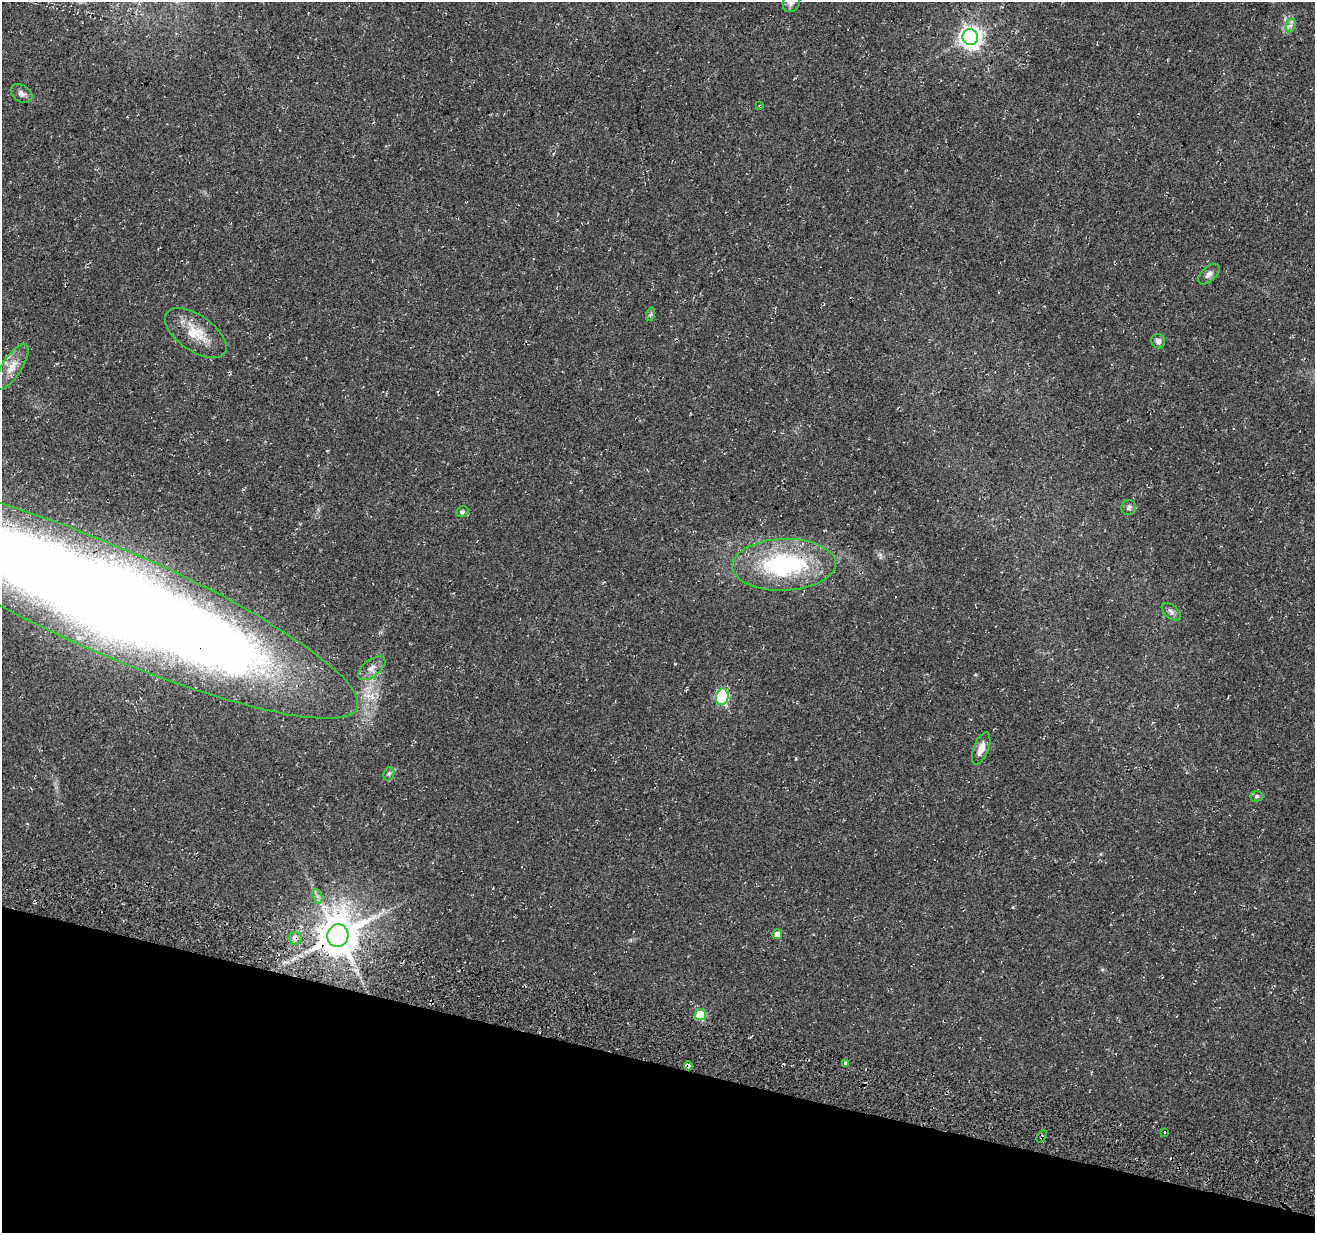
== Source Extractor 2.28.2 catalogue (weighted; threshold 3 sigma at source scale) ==
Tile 15 of 4 x 4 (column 3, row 4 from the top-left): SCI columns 2651-3963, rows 338-1568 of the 5293 x 5537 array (HDU 1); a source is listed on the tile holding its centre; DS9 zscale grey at full resolution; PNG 1317 x 1235 px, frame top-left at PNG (2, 2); each listed source drawn as its Kron ellipse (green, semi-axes under 4 px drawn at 4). Shown black and unused: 14% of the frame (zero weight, under 3 of 4 exposures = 4% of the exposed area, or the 3 px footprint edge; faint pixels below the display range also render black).
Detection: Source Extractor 2.28.2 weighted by HDU 2 'WHT'; one run over the whole footprint, this tile lists its part. Background 0.0438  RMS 0.0068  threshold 0.0307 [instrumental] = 3 sigma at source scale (4.5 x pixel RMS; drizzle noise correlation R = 1.50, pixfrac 1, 0.0396/0.0396 arcsec/px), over >= 5 px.
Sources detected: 33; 2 inside a brighter object's white glare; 1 cosmic-ray / hot-pixel residue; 1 long thin detection or spike segment (spike, bleed or trail) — neither listed nor drawn; the other 29 listed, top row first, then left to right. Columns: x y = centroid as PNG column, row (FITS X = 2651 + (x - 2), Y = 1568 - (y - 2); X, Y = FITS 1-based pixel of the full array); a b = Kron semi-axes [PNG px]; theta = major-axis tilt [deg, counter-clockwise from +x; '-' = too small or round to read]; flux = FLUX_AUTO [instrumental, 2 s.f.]
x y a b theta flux
791 2 10 8 62 4
1291 25 7 4 71 1.9
970 37 8 7 - 490
22 94 12 8 -33 3.1
759 106 4 3 - 0.6
1209 274 13 7 43 3.3
651 314 7 4 71 1.1
196 333 35 18 -34 19
1158 341 7 6 - 2.6
12 367 26 10 57 9.9
1129 507 7 7 - 1.8
462 512 6 5 - 1.4
784 565 52 26 2 96
110 600 270 53 -24 2200
1171 612 11 6 -40 2.7
372 668 16 8 38 5.2
722 697 8 6 78 79
981 749 17 7 69 6.5
389 774 7 5 70 1.4
1257 796 7 5 1 1.3
317 896 7 4 -71 2
777 934 5 5 - 5.9
338 935 11 10 - 2500
295 938 6 6 - 3.7
700 1015 5 5 - 26
845 1063 3 3 - 0.9
688 1066 4 3 - 4.4
1164 1132 3 3 - 3.2
1042 1137 6 3 53 0.87
Overlapping masked pixels (flux is a lower limit): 7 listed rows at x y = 196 333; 784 565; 110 600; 338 935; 295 938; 688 1066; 1042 1137
Isophote crosses this tile's border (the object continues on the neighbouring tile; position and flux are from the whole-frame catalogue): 2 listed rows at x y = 791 2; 110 600